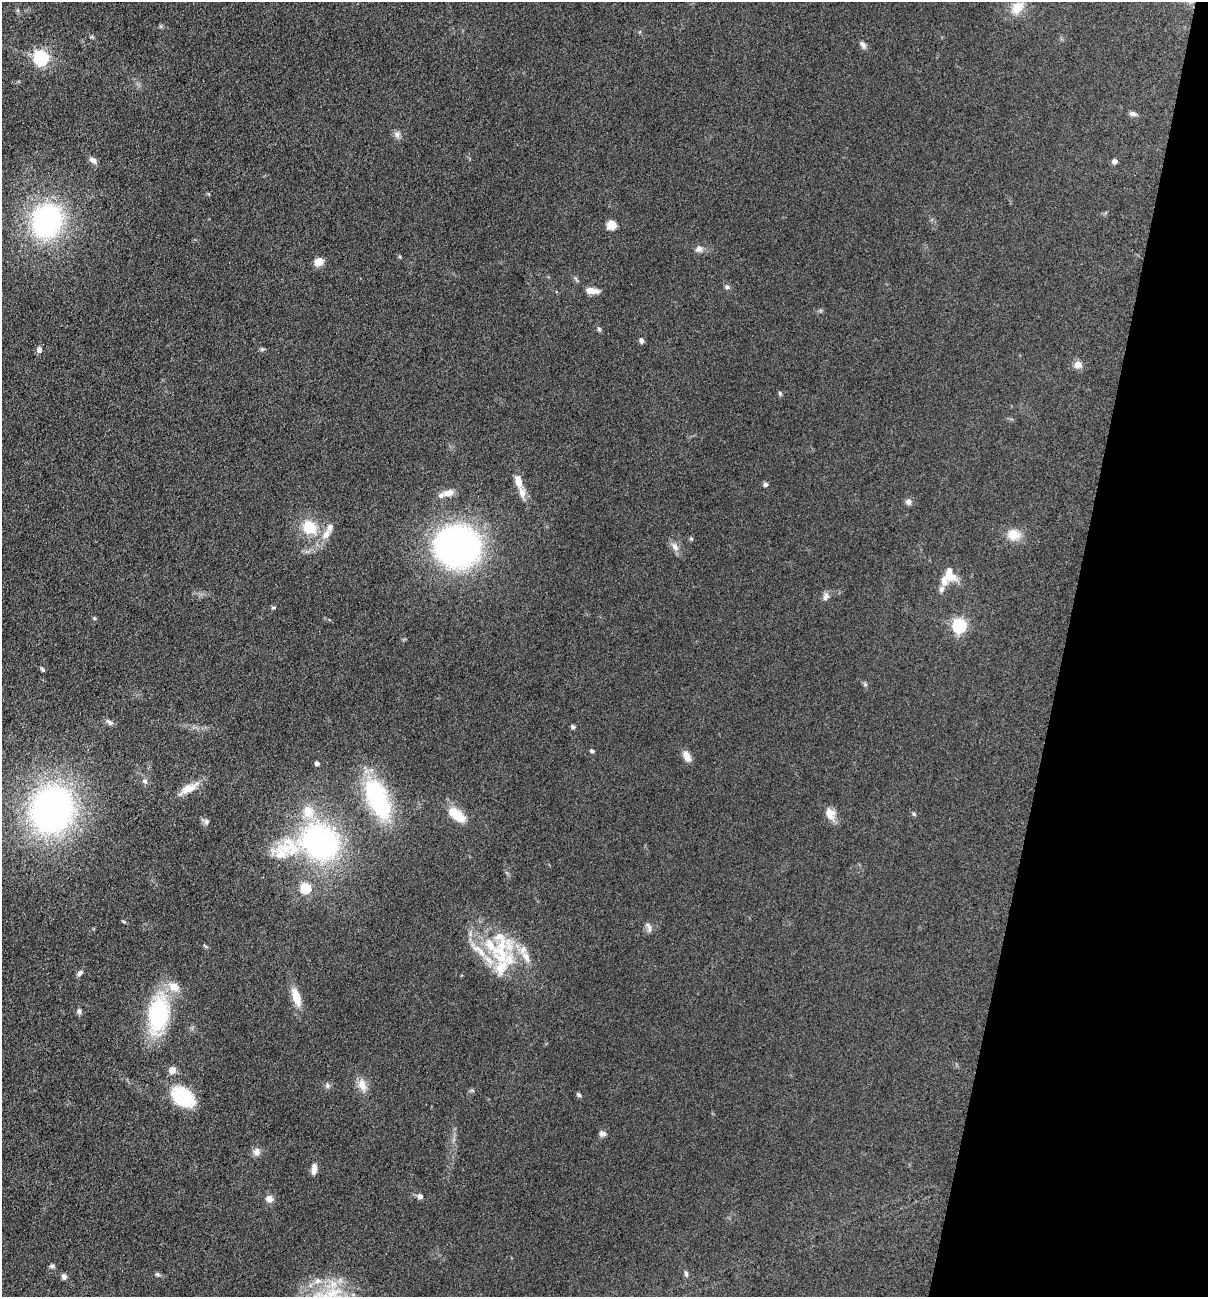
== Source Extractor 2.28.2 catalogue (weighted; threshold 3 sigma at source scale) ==
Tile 8 of 4 x 4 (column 4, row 2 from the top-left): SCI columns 3797-5002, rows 2594-3888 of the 5254 x 5200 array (HDU 1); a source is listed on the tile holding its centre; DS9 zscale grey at full resolution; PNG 1210 x 1299 px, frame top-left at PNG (2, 2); no overlay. Shown black and unused: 12% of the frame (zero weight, under 3 of 5 exposures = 3% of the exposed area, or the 3 px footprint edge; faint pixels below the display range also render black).
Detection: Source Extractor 2.28.2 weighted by HDU 2 'WHT'; one run over the whole footprint, this tile lists its part. Background 0.119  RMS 0.008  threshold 0.0358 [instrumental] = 3 sigma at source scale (4.5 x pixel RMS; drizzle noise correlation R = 1.50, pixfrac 1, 0.05/0.05 arcsec/px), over >= 5 px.
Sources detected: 86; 12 inside a brighter listed object's ellipse — not listed separately; the other 74 listed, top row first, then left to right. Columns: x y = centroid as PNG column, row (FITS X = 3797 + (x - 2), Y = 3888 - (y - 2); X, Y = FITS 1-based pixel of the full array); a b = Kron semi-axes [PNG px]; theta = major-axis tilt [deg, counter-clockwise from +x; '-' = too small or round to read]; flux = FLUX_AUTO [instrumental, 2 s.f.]
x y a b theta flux
1017 7 19 14 45 13
863 45 10 6 -54 2.7
41 58 7 6 - 190
1133 113 9 5 -12 2.8
397 135 8 8 - 3
93 160 10 6 -42 3.7
1115 161 5 5 - 3.7
47 221 30 25 72 150
612 225 6 5 - 29
699 249 9 8 - 3.6
319 262 10 8 26 7.4
727 287 7 6 - 1.8
592 291 15 6 -6 6.8
599 329 6 5 - 1.2
641 341 6 5 - 2.1
262 349 5 5 - 1.1
39 350 8 7 - 2.6
1078 364 9 9 - 5.1
780 393 6 4 -72 1.2
518 482 17 9 -77 8
765 484 6 5 - 1.9
448 493 18 9 12 6.6
908 502 8 7 - 2.9
310 527 21 18 -45 22
330 527 11 7 -89 3.5
1013 535 17 14 -9 11
691 539 5 5 - 1.1
457 546 40 37 -6 270
675 547 12 8 -62 4.8
950 574 20 13 -70 12
941 589 10 6 70 2.8
826 596 11 7 70 3.5
273 607 7 3 1 1
94 618 5 4 - 0.92
959 625 6 6 - 160
42 669 7 4 -51 1.2
865 684 6 4 -72 1.1
110 722 10 6 -35 2.4
573 727 6 4 -20 1.5
592 751 5 5 - 1.2
687 756 15 8 -63 5.6
317 763 4 4 - 2.3
145 781 8 6 -44 2.3
189 788 24 10 28 11
378 799 46 22 -66 85
52 810 41 36 73 300
830 814 17 12 -60 7.7
457 815 19 9 -39 21
206 821 7 7 - 2.3
320 842 41 34 -33 180
305 888 6 6 - 45
124 922 6 3 -20 0.96
649 927 15 4 -66 2.5
205 946 7 3 -36 0.99
501 954 35 26 -69 47
80 973 9 6 51 2.2
174 987 15 11 -20 9.9
296 997 23 9 -72 13
79 1011 8 5 -81 2
158 1015 30 17 81 91
172 1070 10 8 46 3.8
362 1085 17 11 -76 7.7
327 1086 7 6 - 2
578 1095 7 5 -41 1.3
183 1097 20 15 -37 53
603 1134 9 6 -1 2.4
256 1152 11 9 69 4
314 1169 13 6 85 4.7
420 1196 7 6 - 2.9
269 1199 9 9 - 4.3
52 1266 7 5 10 1.6
686 1273 7 5 -85 1.7
157 1274 7 5 -17 1.5
64 1277 7 6 - 2.3